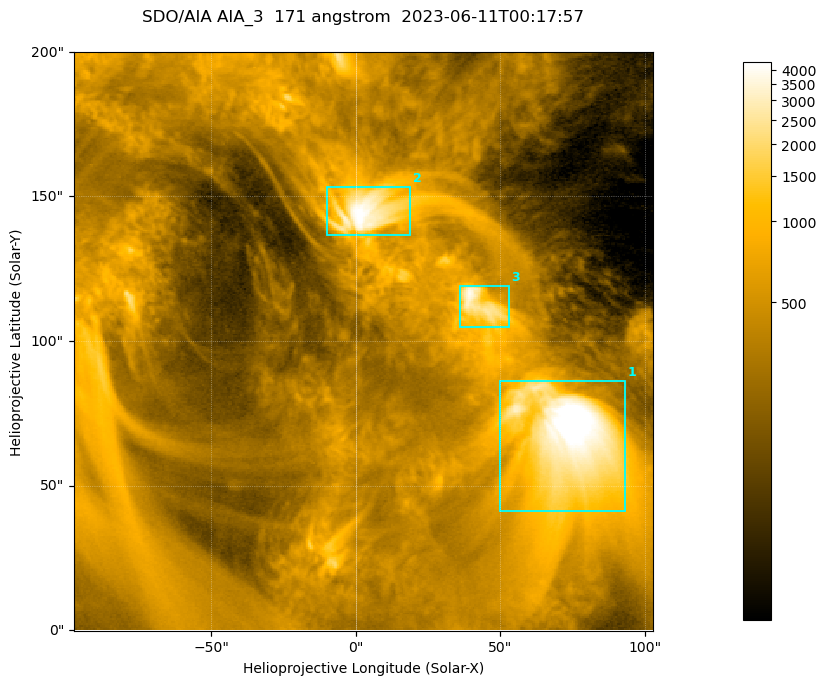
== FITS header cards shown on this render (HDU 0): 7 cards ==
TELESCOP= 'SDO/AIA '           / For AIA: SDO/AIA
INSTRUME= 'AIA_3   '           / For AIA: AIA_ATA1, AIA_ATA2, AIA_ATA3 or AIA_AT
WAVELNTH=                  171 / [angstrom] Wavelength
WAVEUNIT= 'angstrom'           / Wavelength unit: angstrom
DATE-OBS= '2023-06-11T00:17:57.351' / [ISO] Date when observation started; ISO 8
CTYPE1  = 'HPLN-TAN'           / CTYPE1; Typically HPLN
CTYPE2  = 'HPLT-TAN'           / CTYPE2; Typically HPLT

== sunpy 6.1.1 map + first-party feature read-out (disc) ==
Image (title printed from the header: SDO/AIA AIA_3  171 angstrom  2023-06-11T00:17:57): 334 x 334 px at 0.599 arcsec/px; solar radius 945 arcsec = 1577 px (partial field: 1.4% of the solar disc is inside the frame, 100% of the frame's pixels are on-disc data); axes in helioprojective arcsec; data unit not stated in the header (colour bar unlabelled)
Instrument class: DISC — disc imager (sunpy class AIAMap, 171 A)
Bright regions (active regions / flare kernels): reference = the on-disc median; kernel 3 px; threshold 5 sigma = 1091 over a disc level ~360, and >= 1.15x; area >= 111 px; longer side >= 4 px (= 2.4 arcsec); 3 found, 3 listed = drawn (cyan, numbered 1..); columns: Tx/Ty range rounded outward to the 2 arcsec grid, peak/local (2 s.f.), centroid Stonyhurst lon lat
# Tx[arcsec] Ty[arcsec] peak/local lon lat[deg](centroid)
1 50..94 40..86 15 +4 +4
2 -10..20 136..154 12 +0 +9
3 36..54 104..120 10 +3 +7